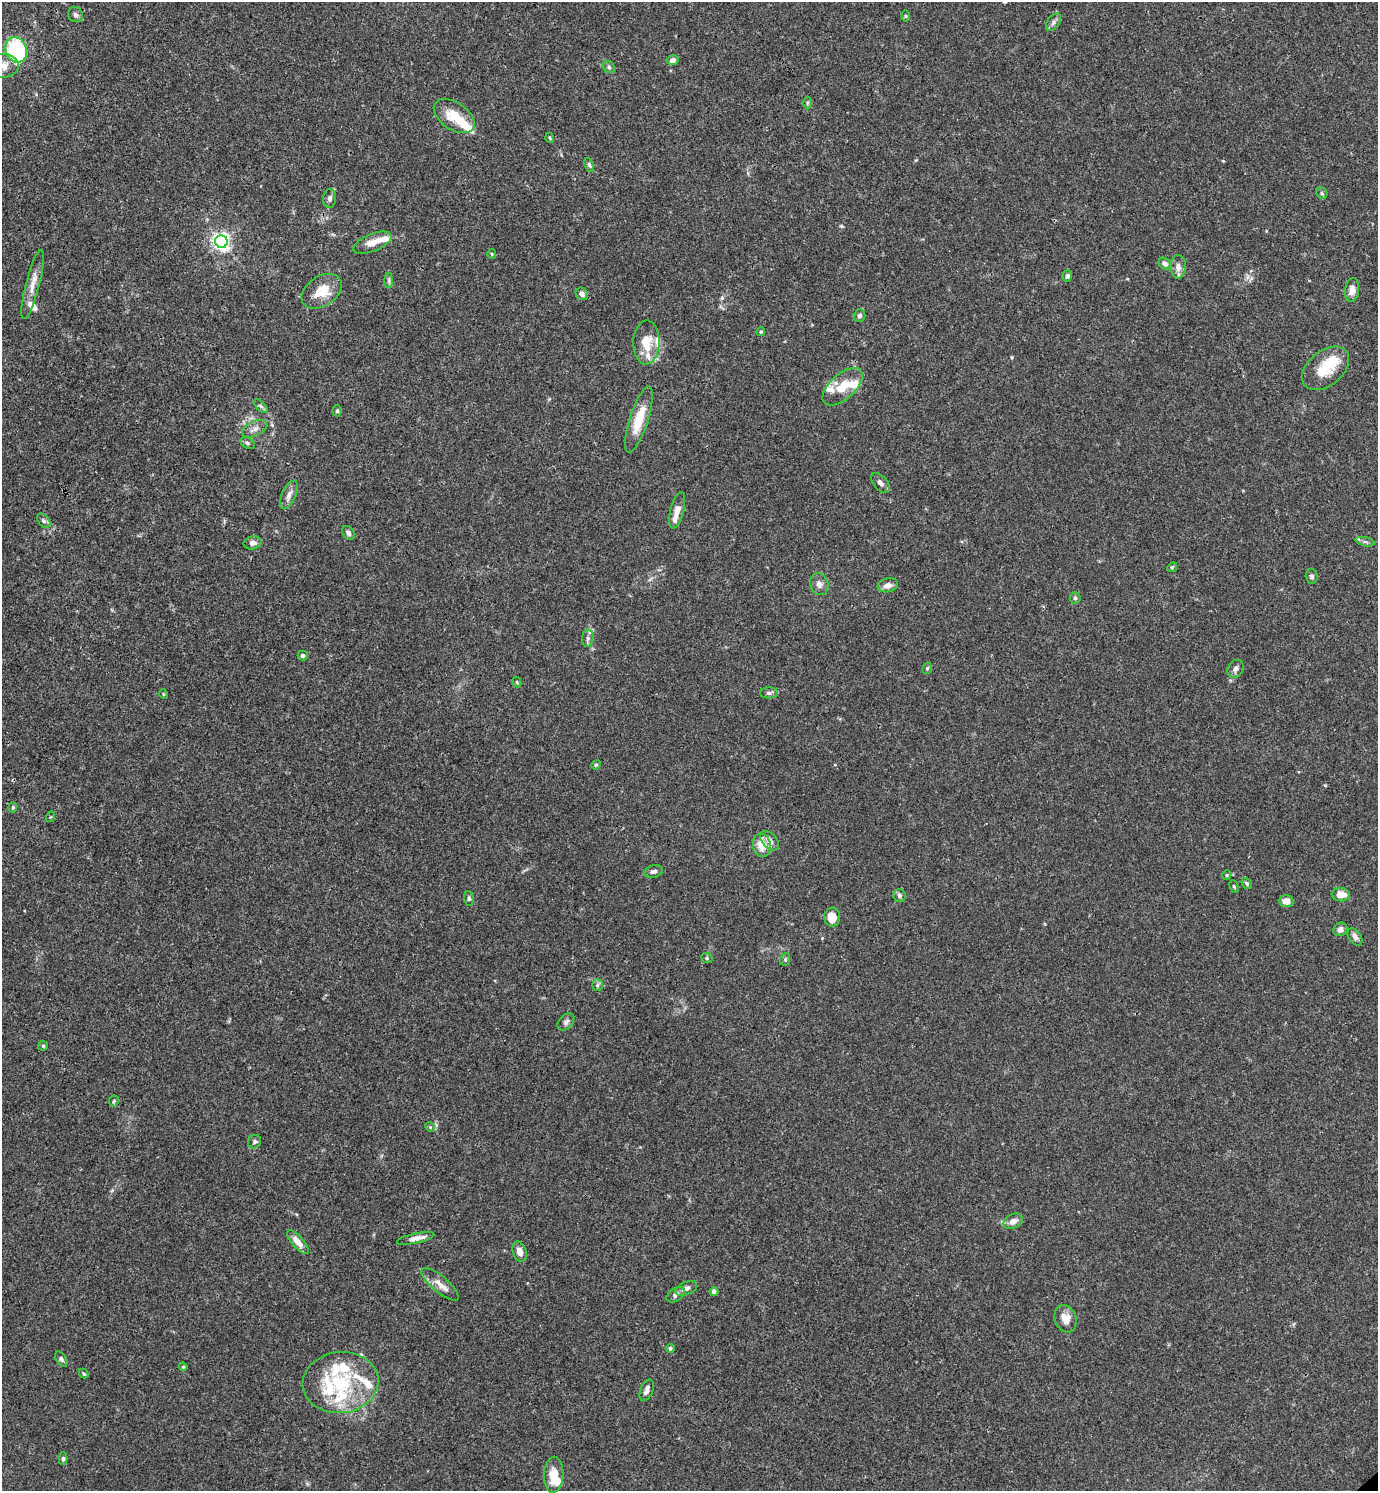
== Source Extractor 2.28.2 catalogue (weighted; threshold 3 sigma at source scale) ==
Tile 11 of 4 x 4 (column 3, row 3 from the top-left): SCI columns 3050-4425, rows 1491-2979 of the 5958 x 5961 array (HDU 1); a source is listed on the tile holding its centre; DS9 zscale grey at full resolution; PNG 1380 x 1493 px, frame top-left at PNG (2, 2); each listed source drawn as its Kron ellipse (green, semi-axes under 4 px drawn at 4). Shown black and unused: <1% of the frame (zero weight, under 3 of 4 exposures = <1% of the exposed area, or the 3 px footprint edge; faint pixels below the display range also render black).
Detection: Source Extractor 2.28.2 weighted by HDU 2 'WHT'; one run over the whole footprint, this tile lists its part. Background 0.016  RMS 0.0021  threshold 0.00952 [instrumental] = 3 sigma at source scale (4.5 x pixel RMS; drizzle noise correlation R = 1.50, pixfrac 1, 0.05/0.05 arcsec/px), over >= 5 px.
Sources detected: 110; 2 inside a brighter object's white glare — neither listed nor drawn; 14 inside a brighter listed object's ellipse — not listed separately; the other 94 listed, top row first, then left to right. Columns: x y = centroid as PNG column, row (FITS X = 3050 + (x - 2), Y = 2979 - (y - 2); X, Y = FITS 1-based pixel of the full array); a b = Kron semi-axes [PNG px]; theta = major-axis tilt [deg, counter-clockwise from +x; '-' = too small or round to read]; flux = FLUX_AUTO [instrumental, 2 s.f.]
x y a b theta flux
75 15 8 7 - 0.67
905 16 6 4 -90 0.23
1053 22 10 6 54 0.73
16 50 13 10 -70 28
673 60 6 5 - 0.9
3 66 15 12 0 2.4
609 67 6 5 - 0.45
807 103 6 4 89 0.34
454 116 23 13 -34 5
550 138 5 3 - 0.2
589 165 7 4 -66 0.41
1322 193 6 5 - 0.34
330 198 9 6 81 0.72
221 242 6 6 - 84
372 243 20 8 22 2.6
492 254 5 3 - 0.22
1165 264 6 5 - 0.99
1178 267 12 7 89 1.2
1067 276 6 4 73 0.6
389 281 8 4 90 0.35
33 284 36 7 76 2.4
1352 290 12 7 83 1.7
322 291 22 15 34 4.9
582 294 6 5 - 0.94
859 316 6 5 - 0.57
761 332 4 3 - 0.25
646 343 22 13 88 4.2
1326 368 27 17 39 5.6
842 387 24 12 42 4.4
261 406 9 3 -45 0.4
337 411 5 4 - 0.36
639 420 34 9 72 5.5
255 429 13 7 26 1.2
248 443 8 5 -27 0.48
880 483 12 7 -50 0.85
289 495 15 7 65 1.2
677 510 18 7 76 1.6
44 521 8 5 -49 0.48
348 533 7 5 -54 0.59
1365 542 10 4 -13 0.47
253 543 9 6 13 0.94
1172 567 5 4 - 0.29
1312 576 7 6 - 0.58
819 584 11 9 -71 1.1
888 585 10 7 12 1.3
1075 598 5 5 - 0.39
588 638 9 5 84 0.63
303 655 5 5 - 0.46
927 668 6 4 68 0.3
1235 669 9 7 56 0.96
517 682 5 4 - 0.25
769 693 9 5 0 0.56
163 694 5 3 - 0.18
596 765 5 4 - 0.24
13 807 5 4 - 0.32
50 817 5 3 - 0.19
770 841 11 7 -47 1.5
762 845 12 9 -77 3.2
654 871 9 6 12 0.78
1227 875 5 4 - 0.24
1247 883 6 4 -51 0.37
1234 886 6 4 -62 0.28
1341 895 9 6 -8 2.4
899 896 6 6 - 0.57
469 898 7 4 -84 0.45
1286 901 7 6 - 1.7
832 917 9 8 - 2.9
1340 929 7 6 - 1.1
1355 937 9 6 -56 0.87
707 958 6 5 - 0.35
785 959 6 5 - 0.36
597 985 6 5 - 0.47
566 1022 10 7 47 0.69
43 1046 5 5 - 0.27
114 1101 5 5 - 0.28
430 1127 5 4 - 0.27
254 1142 7 6 - 0.47
1013 1221 10 7 27 1.3
416 1238 19 5 13 1.5
298 1242 15 5 -49 2
520 1252 10 6 -70 1.7
440 1284 23 8 -40 2.1
686 1288 11 6 23 0.87
714 1292 4 4 - 0.85
676 1295 10 6 34 0.78
1065 1319 14 10 -68 2.4
670 1348 4 4 - 0.46
61 1359 9 5 -57 0.48
183 1367 4 4 - 0.26
84 1374 5 4 - 0.3
340 1382 38 30 5 15
647 1390 11 6 69 1.1
63 1459 6 4 90 0.4
554 1475 18 10 87 3.8
Isophote crosses this tile's border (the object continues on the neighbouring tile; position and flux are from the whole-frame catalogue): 1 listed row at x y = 3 66